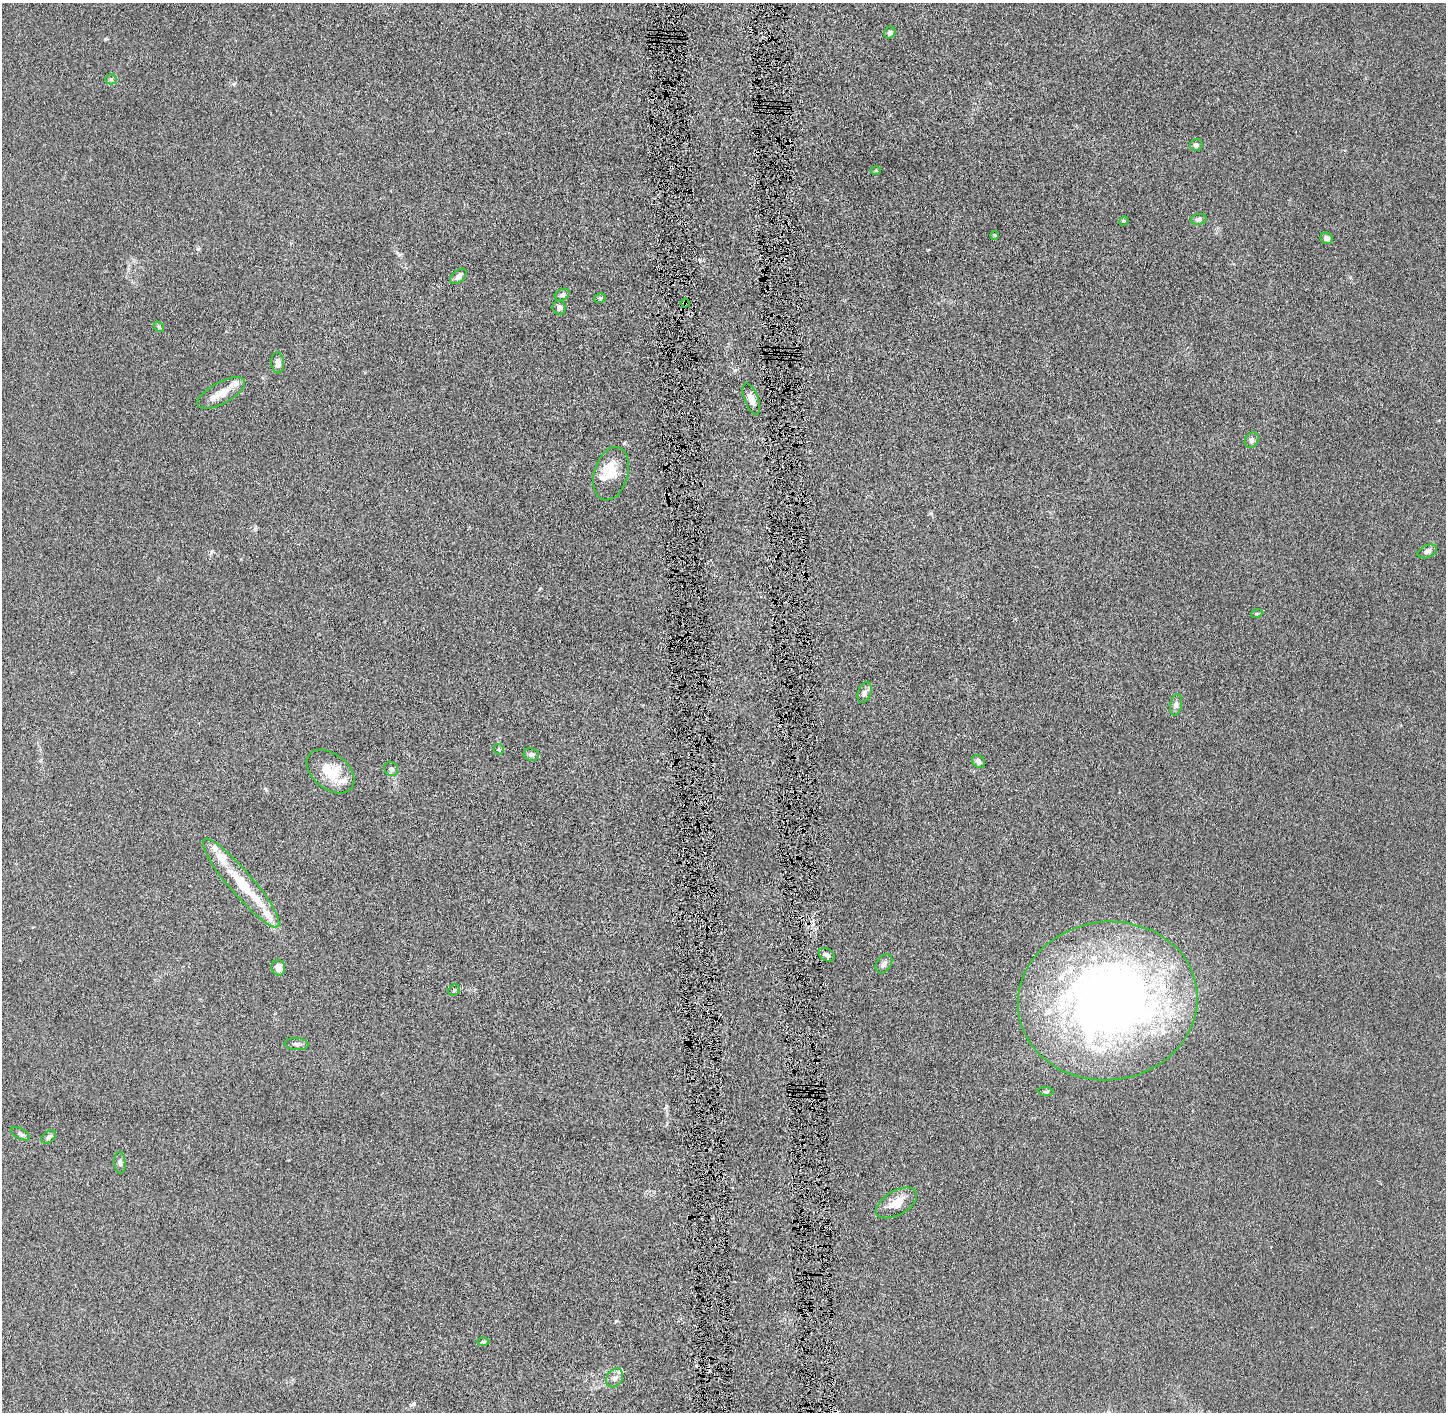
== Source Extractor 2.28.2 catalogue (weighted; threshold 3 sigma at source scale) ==
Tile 5 of 3 x 3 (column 2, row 2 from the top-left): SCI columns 1460-2903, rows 1416-2825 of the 4362 x 4242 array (HDU 1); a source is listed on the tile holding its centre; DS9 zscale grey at full resolution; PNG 1448 x 1414 px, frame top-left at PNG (2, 3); each listed source drawn as its Kron ellipse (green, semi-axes under 4 px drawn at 4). Shown black and unused: <1% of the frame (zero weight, under 4 of 8 exposures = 1% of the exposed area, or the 3 px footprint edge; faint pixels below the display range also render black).
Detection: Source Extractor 2.28.2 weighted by HDU 2 'WHT'; one run over the whole footprint, this tile lists its part. Background 0.0136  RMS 0.0045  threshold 0.0183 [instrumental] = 3 sigma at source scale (4.09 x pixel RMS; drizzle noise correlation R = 1.36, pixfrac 0.8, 0.05/0.05 arcsec/px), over >= 5 px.
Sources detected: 59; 1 inside a brighter object's white glare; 3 cosmic-ray / hot-pixel residue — neither listed nor drawn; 13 inside a brighter listed object's ellipse — not listed separately; the other 42 listed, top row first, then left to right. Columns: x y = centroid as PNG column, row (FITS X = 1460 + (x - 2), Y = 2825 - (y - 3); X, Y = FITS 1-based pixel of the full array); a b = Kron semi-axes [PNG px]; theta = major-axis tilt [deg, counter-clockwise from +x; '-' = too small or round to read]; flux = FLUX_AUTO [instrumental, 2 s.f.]
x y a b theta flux
890 33 6 5 - 1.2
111 79 5 5 - 0.59
1196 145 6 6 - 1.3
876 171 5 3 - 0.42
1199 219 8 5 10 1.1
1124 221 5 4 - 0.43
995 235 4 3 - 0.35
1327 238 6 5 - 1.6
458 276 9 6 42 1.8
562 295 8 5 29 1
600 298 6 4 11 0.59
685 303 4 4 - 0.48
559 307 7 6 - 1.4
159 327 6 4 -47 0.54
278 363 10 6 -87 2.2
221 393 26 10 28 5.9
751 399 16 7 -69 3.3
1252 440 8 6 57 1.3
611 474 27 16 74 8
1427 551 10 6 21 1.4
1257 613 5 3 - 0.41
864 693 10 6 70 1.7
1176 705 11 6 80 1.4
499 749 5 5 - 0.55
531 754 8 6 -9 1.5
978 762 7 5 -49 1.4
391 769 7 6 - 1.2
330 771 27 17 -39 11
241 883 57 12 -50 17
827 955 8 6 -30 1.5
884 964 11 7 57 1.6
278 968 8 6 -76 3.4
454 990 6 5 - 0.76
1108 1001 90 79 8 310
297 1044 12 6 -6 1.4
1046 1092 8 3 -4 0.56
20 1134 10 5 -29 1.1
49 1137 8 5 37 1.5
120 1163 11 5 -84 1.3
896 1203 22 12 30 6.9
483 1342 6 4 0 0.6
615 1378 10 7 54 1.8
Overlapping masked pixels (flux is a lower limit): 1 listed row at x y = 685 303
Unlisted compact peaks at least as high as the median listed source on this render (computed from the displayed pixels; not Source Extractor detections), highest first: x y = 735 370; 616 1321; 414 1404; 700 260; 928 250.